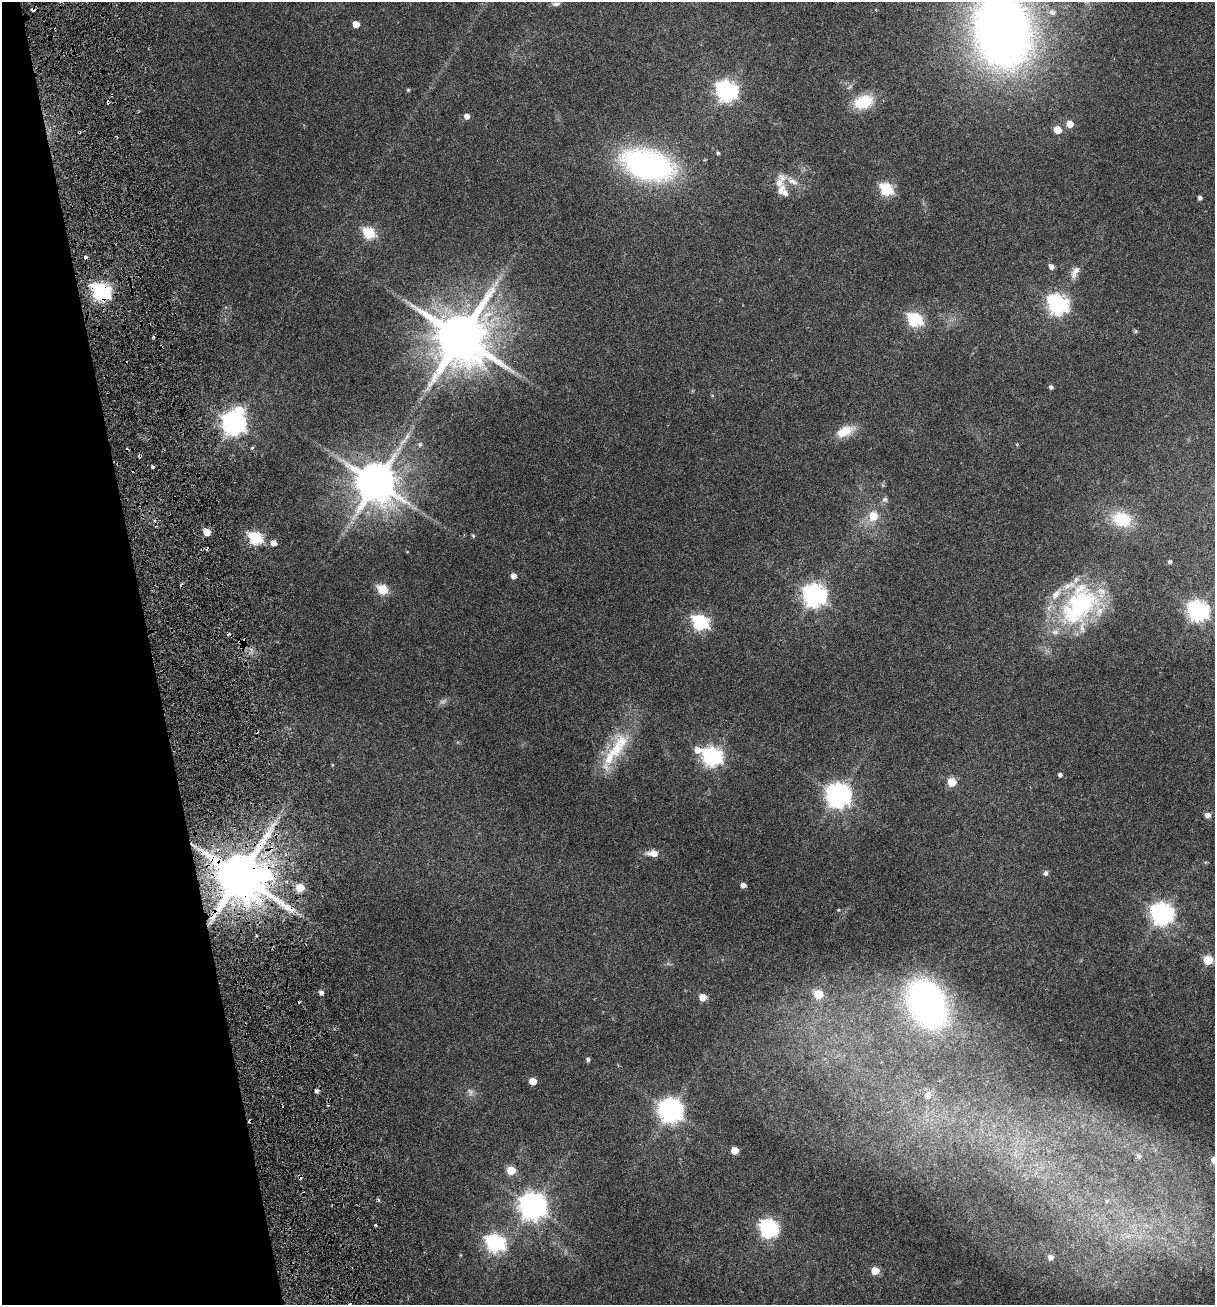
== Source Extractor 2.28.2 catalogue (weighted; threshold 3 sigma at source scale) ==
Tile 5 of 4 x 4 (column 1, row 2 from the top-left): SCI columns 340-1552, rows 2726-4028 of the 5348 x 5499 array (HDU 1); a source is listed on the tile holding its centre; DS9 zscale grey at full resolution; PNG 1217 x 1307 px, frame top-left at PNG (2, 2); no overlay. Shown black and unused: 13% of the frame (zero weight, under 3 of 6 exposures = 11% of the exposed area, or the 3 px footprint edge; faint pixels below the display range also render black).
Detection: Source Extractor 2.28.2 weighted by HDU 2 'WHT'; one run over the whole footprint, this tile lists its part. Background 0.0341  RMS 0.0029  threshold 0.0117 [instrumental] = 3 sigma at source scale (4.09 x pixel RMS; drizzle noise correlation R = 1.36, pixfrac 0.8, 0.0396/0.0396 arcsec/px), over >= 5 px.
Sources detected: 114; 2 too faint to see at this stretch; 2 inside a brighter object's white glare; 17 cosmic-ray / hot-pixel residue — not listed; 8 inside a brighter listed object's ellipse — not listed separately; the other 85 listed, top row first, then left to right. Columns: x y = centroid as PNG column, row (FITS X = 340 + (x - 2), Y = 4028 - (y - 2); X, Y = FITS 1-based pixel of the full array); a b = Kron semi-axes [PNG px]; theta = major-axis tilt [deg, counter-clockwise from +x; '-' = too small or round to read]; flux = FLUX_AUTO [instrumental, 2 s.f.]
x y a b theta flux
556 4 11 6 8 0.86
33 9 4 3 - 1.1
1052 12 10 8 -39 1.2
356 24 5 5 - 3.4
1002 30 53 39 -79 250
408 90 4 4 - 0.3
727 91 8 7 - 140
108 102 4 3 - 0.48
863 102 25 17 18 7.9
467 116 5 5 - 1.5
1070 124 6 5 - 3.3
1057 130 5 5 - 5.4
718 153 4 4 - 0.43
648 165 43 25 -16 77
780 181 23 14 80 3.5
886 189 6 6 - 32
1200 198 4 4 - 0.73
369 233 6 6 - 23
1051 266 6 5 - 1.3
1075 272 20 8 63 2.1
101 291 8 6 -32 99
1057 304 8 7 - 130
915 319 7 6 - 43
1136 331 6 5 - 0.34
153 337 4 3 - 0.44
461 337 15 15 - 1800
1051 387 4 4 - 0.67
239 410 8 7 - 7.3
234 423 9 7 -29 210
845 431 24 12 22 4.9
407 436 11 5 60 1.1
420 444 6 5 - 0.58
1017 444 5 4 - 0.27
252 448 5 4 - 0.34
376 482 12 11 - 1100
885 500 8 7 - 0.78
873 516 6 6 - 6.8
1121 519 24 18 -17 8.9
207 532 5 5 - 4.6
473 536 6 4 -46 0.32
256 538 7 6 - 34
273 543 5 5 - 2.1
1169 562 4 4 - 0.5
513 576 5 5 - 1.6
382 589 6 5 - 16
814 595 8 8 - 190
1080 605 59 42 46 38
1198 611 8 7 - 140
700 622 7 6 - 58
239 642 5 3 - 0.32
697 750 8 6 -5 2.8
610 756 51 14 67 10
712 756 8 7 - 110
332 765 5 3 - 0.23
1060 775 5 4 - 0.73
951 782 5 5 - 9.2
838 795 9 8 - 230
1208 815 5 5 - 1.7
653 853 14 7 -3 2.3
1046 873 7 6 - 0.71
240 876 14 12 -46 1700
743 885 5 4 - 1.4
300 888 5 5 - 8.8
1162 913 8 7 - 180
1208 960 6 5 - 13
321 992 5 4 - 1
818 994 6 5 - 12
703 997 5 5 - 3.7
927 1003 31 23 -67 110
588 1059 5 4 - 0.62
533 1081 5 5 - 4.7
316 1091 4 4 - 0.75
928 1095 14 9 72 1.9
670 1110 8 8 - 230
735 1150 5 5 - 4.8
1138 1156 7 6 - 0.78
511 1170 5 5 - 8.4
1106 1201 7 5 16 0.58
533 1206 9 8 - 320
375 1224 3 3 - 0.51
768 1230 7 6 - 47
1128 1236 11 3 11 0.84
495 1243 8 7 - 92
1050 1257 6 5 - 1.4
875 1270 5 5 - 6.1
Overlapping masked pixels (flux is a lower limit): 5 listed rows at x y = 33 9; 108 102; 101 291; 239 642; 240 876
Isophote crosses this tile's border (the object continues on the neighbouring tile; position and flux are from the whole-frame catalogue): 1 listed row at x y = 1002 30